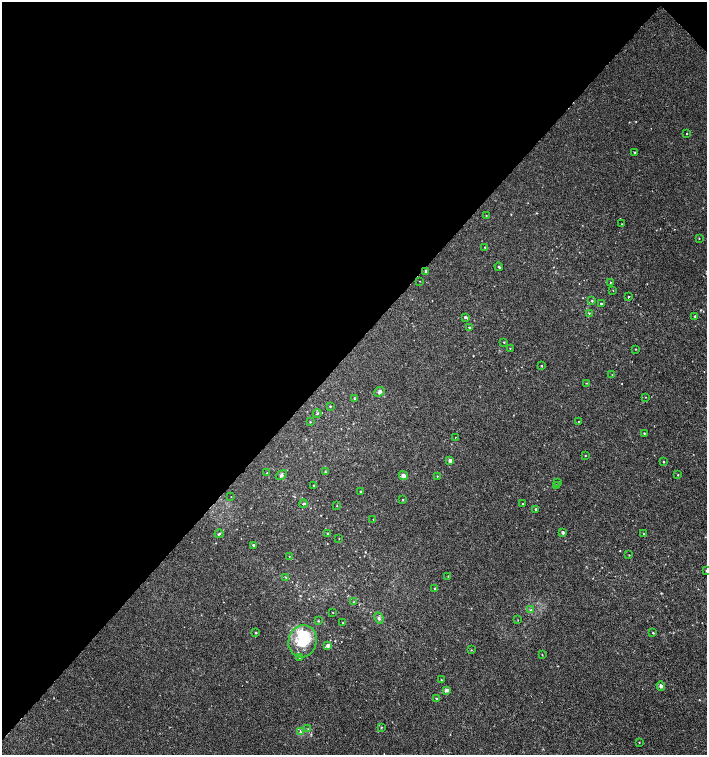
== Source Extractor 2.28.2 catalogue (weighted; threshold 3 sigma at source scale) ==
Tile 2 of 4 x 4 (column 2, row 1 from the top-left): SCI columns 1637-3046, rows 4520-6025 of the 6026 x 6031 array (HDU 1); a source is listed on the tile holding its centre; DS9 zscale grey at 2 x 2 block average (1 PNG px = mean of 2 x 2 image px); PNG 709 x 757 px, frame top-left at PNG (2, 2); each listed source drawn as its Kron ellipse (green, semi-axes under 4 px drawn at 4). Shown black and unused: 46% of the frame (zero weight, under 2 of 3 exposures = <1% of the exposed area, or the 3 px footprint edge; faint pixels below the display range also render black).
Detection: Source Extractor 2.28.2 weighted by HDU 2 'WHT'; one run over the whole footprint, this tile lists its part. Background 4.92e-04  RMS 0.0029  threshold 0.0131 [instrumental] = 3 sigma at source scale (4.5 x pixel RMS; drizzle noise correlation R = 1.50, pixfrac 1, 0.0396/0.0396 arcsec/px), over >= 5 px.
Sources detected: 88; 1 inside a brighter object's white glare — neither listed nor drawn; the other 87 listed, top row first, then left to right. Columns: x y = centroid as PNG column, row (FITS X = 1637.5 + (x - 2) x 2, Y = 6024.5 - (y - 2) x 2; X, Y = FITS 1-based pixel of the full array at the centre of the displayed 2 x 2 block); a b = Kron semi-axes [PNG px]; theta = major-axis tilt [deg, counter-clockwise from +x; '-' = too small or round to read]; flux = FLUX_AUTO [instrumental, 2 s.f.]
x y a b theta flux
687 133 2 2 - 0.4
634 152 2 2 - 0.78
486 216 2 2 - 0.31
622 224 2 2 - 0.25
699 238 2 2 - 0.29
485 247 2 2 - 0.27
499 267 4 2 - 0.69
426 271 4 3 - 0.95
420 281 2 2 - 0.22
610 282 2 2 - 0.31
613 290 2 2 - 0.23
629 296 2 2 - 0.71
592 301 3 2 - 0.5
601 304 2 2 - 0.62
589 313 3 2 - 0.42
695 316 2 2 - 0.79
465 317 4 3 - 0.97
469 327 2 2 - 1
504 342 2 2 - 0.39
510 348 3 2 - 0.31
636 349 2 2 - 0.43
541 365 2 2 - 0.44
612 374 2 2 - 0.25
586 383 2 2 - 0.29
379 392 5 4 - 1.5
645 397 2 2 - 0.21
355 398 3 2 - 0.57
330 406 2 2 - 0.6
317 414 4 2 - 0.61
578 421 2 2 - 0.22
310 422 3 2 - 0.33
644 433 2 2 - 0.54
455 437 2 2 - 0.22
585 455 2 2 - 0.35
450 460 3 3 - 2.5
664 462 2 2 - 0.5
325 472 3 2 - 0.46
267 473 2 2 - 0.26
281 475 6 3 36 1.3
678 475 2 2 - 0.4
403 476 5 4 - 2.3
437 476 2 2 - 0.36
558 482 2 2 - 0.44
313 485 2 2 - 0.4
556 485 2 2 - 0.31
361 491 2 2 - 0.95
231 497 2 2 - 0.21
403 499 2 2 - 0.45
303 504 4 3 - 0.78
523 504 2 2 - 0.45
337 506 2 2 - 0.33
536 509 2 2 - 1.1
373 519 2 2 - 0.36
563 532 2 2 - 2.6
219 534 4 2 - 0.95
328 534 2 2 - 0.77
644 534 2 2 - 1.7
339 539 2 2 - 0.24
254 545 2 2 - 2.4
629 555 2 2 - 0.25
289 556 2 2 - 0.24
706 571 3 2 - 0.62
448 576 3 2 - 0.37
285 577 3 2 - 0.32
435 588 2 2 - 0.57
353 602 3 2 - 0.47
531 610 3 3 - 0.66
333 613 2 2 - 0.27
379 618 6 4 -64 1.5
518 620 2 2 - 0.26
318 621 3 2 - 0.53
343 622 2 2 - 0.33
256 633 2 2 - 0.67
653 633 2 2 - 0.45
303 641 16 14 75 24
328 646 2 2 - 4
471 650 2 2 - 0.3
542 655 3 2 - 0.29
299 657 3 3 - 0.73
441 680 2 2 - 0.74
661 686 4 4 - 1.4
446 690 4 4 - 1.7
436 698 2 2 - 0.58
381 727 3 2 - 0.53
308 729 3 2 - 0.38
300 732 3 3 - 0.85
639 742 2 2 - 0.31
Isophote crosses this tile's border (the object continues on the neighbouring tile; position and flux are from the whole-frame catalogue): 1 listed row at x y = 706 571
Diffuse or blended objects may show on this block-average render without a row.